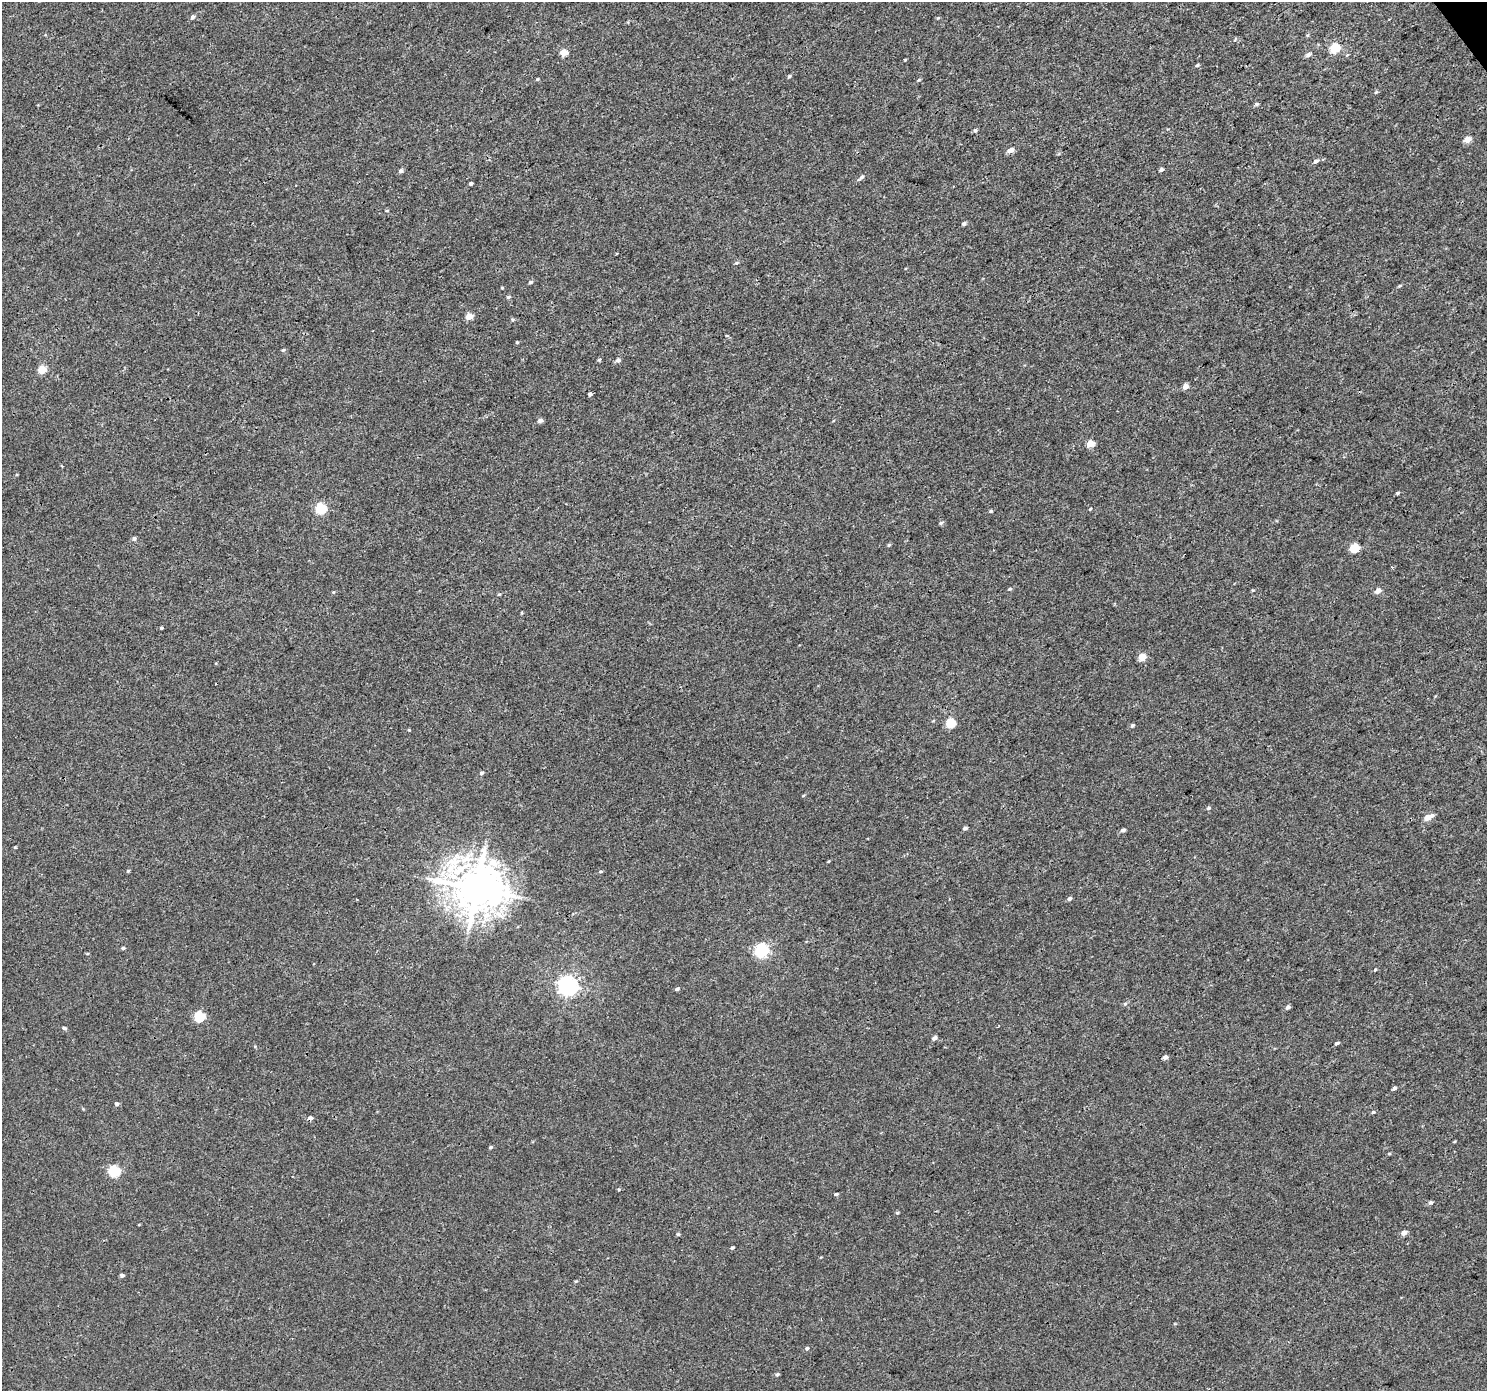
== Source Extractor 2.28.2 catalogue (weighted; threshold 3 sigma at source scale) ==
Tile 10 of 4 x 4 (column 2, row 3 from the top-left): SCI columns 1492-2976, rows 1579-2967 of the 5946 x 5873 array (HDU 1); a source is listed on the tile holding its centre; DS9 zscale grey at full resolution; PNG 1489 x 1393 px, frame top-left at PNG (2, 2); no overlay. Shown black and unused: <1% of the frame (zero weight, under 3 of 4 exposures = <1% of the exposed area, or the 3 px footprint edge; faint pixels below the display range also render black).
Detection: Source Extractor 2.28.2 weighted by HDU 2 'WHT'; one run over the whole footprint, this tile lists its part. Background 0.00143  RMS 0.0018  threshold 0.00791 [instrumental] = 3 sigma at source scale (4.5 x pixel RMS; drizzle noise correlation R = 1.50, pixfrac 1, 0.0396/0.0396 arcsec/px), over >= 5 px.
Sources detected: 93; all 93 listed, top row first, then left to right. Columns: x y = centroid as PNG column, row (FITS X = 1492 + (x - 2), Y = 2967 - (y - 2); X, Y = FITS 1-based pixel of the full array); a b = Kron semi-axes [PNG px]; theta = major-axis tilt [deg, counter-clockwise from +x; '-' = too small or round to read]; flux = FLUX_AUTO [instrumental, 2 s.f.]
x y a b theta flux
192 17 6 5 - 0.4
1335 48 5 5 - 10
564 53 5 4 - 3.3
1308 55 6 5 - 0.58
1197 65 5 3 - 0.19
789 76 5 4 - 0.2
537 79 4 3 - 0.19
919 80 5 3 - 0.19
1376 92 5 4 - 0.21
1257 104 5 4 - 0.36
975 130 5 5 - 0.33
1467 139 5 4 - 2.4
1010 150 7 5 22 1
1316 161 6 5 - 0.5
1161 169 4 4 - 0.42
401 171 5 5 - 0.39
861 177 7 5 43 0.46
471 184 3 3 - 0.31
387 211 4 3 - 0.15
964 224 5 4 - 0.39
736 263 5 4 - 0.23
530 282 5 4 - 0.3
1400 286 6 3 20 0.22
508 297 5 4 - 0.27
469 316 5 4 - 2.4
513 319 5 4 - 0.22
517 342 4 4 - 0.17
283 350 5 4 - 0.23
599 360 4 4 - 0.24
618 360 6 6 - 0.46
42 369 5 5 - 4.2
1185 386 5 4 - 1.3
590 394 4 4 - 0.35
540 421 6 5 - 0.57
1090 444 5 4 - 2.7
1398 493 5 3 - 0.27
321 508 6 5 - 12
1090 509 4 3 - 0.14
991 511 4 4 - 0.22
941 523 6 4 21 0.29
134 538 6 5 - 0.36
889 545 5 4 - 0.21
1355 548 5 5 - 7.4
1010 589 5 4 - 0.21
1378 591 6 5 - 1.2
499 594 5 3 - 0.16
522 613 4 3 - 0.15
161 628 4 3 - 0.18
1142 657 5 5 - 2.6
216 684 3 2 - 0.15
951 723 5 5 - 8.3
1132 725 5 4 - 0.29
409 730 4 4 - 0.16
481 773 5 4 - 0.3
1208 808 6 4 27 0.26
1428 817 9 5 27 1.9
965 828 5 4 - 0.36
1123 830 5 4 - 0.43
15 847 4 3 - 0.15
128 871 4 4 - 0.19
600 871 6 3 8 0.19
476 889 14 12 8 640
1069 899 5 4 - 0.43
123 948 4 3 - 0.27
762 950 6 6 - 31
1375 970 4 4 - 0.17
568 986 7 7 - 78
677 989 5 4 - 0.31
1125 1004 5 4 - 0.27
1288 1007 5 4 - 0.44
199 1017 6 5 - 9.6
64 1028 5 4 - 0.29
934 1038 5 4 - 0.51
1337 1043 5 3 - 0.3
1165 1057 5 5 - 0.63
1394 1088 5 4 - 0.38
117 1104 5 4 - 0.34
1373 1112 5 4 - 0.26
310 1118 5 5 - 0.48
1454 1142 5 3 - 0.14
490 1147 5 4 - 0.25
1389 1154 5 3 - 0.18
114 1171 6 5 - 14
836 1194 5 4 - 0.24
1430 1203 5 5 - 0.39
897 1213 4 4 - 0.22
1404 1233 6 5 - 0.85
678 1234 4 4 - 0.23
732 1248 4 4 - 0.26
122 1275 4 4 - 0.38
576 1281 5 3 - 0.16
807 1348 5 4 - 0.29
777 1374 5 4 - 0.29
Overlapping masked pixels (flux is a lower limit): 1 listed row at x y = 310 1118